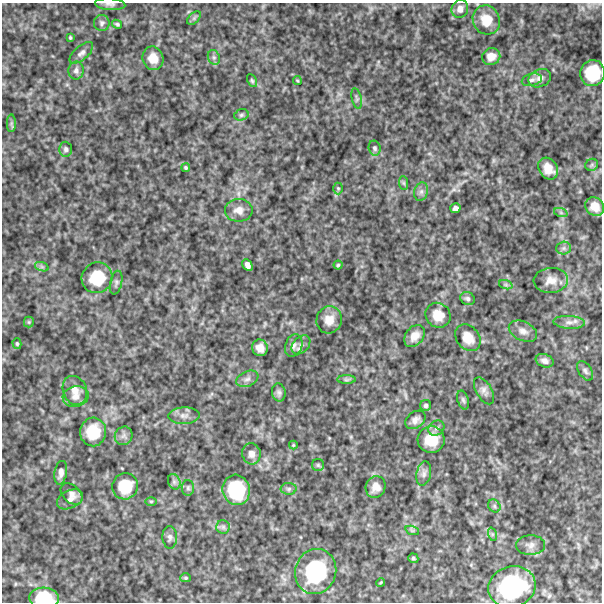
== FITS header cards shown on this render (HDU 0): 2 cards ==
NAXIS1  =                  600
NAXIS2  =                  600

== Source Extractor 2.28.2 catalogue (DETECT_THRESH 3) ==
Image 600 x 600 px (HDU 0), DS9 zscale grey, 1 PNG px = 1 image px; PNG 604 x 604 px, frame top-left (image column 1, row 600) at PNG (2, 3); each listed source drawn as its Kron ellipse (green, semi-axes under 4 px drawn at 4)
Background 514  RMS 130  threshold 381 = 3 sigma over >= 5 px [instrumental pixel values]
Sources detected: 94; all 94 listed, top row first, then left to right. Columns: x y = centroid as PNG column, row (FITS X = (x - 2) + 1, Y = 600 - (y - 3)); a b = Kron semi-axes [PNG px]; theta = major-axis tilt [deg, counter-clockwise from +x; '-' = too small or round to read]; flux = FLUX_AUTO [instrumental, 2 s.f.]
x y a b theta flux
110 4 15 6 -4 30000
460 9 9 8 - 53000
194 18 8 5 46 17000
486 20 15 13 -64 140000
102 23 8 8 - 26000
117 24 5 4 - 13000
70 38 3 3 - 10000
81 53 14 7 41 39000
214 57 8 6 -69 23000
491 57 9 8 - 68000
153 58 12 10 -72 100000
76 71 9 7 86 33000
593 73 13 12 - 320000
540 78 12 9 22 47000
532 80 10 6 14 29000
252 81 7 4 -63 14000
297 81 4 3 - 7800
357 98 10 5 -77 19000
241 115 7 5 16 17000
11 123 9 4 90 19000
375 148 7 6 - 19000
66 149 7 6 - 23000
592 165 6 6 - 17000
186 168 4 4 - 12000
548 169 12 9 -54 98000
404 183 7 4 -88 13000
338 188 6 5 - 13000
421 192 9 7 75 31000
595 207 10 8 -46 87000
455 208 5 4 - 33000
239 210 14 11 0 70000
561 213 7 4 -19 15000
564 248 7 6 - 26000
247 265 6 4 -61 40000
338 265 4 4 - 11000
42 267 7 4 -18 17000
97 278 16 15 - 290000
551 280 17 12 5 86000
116 283 12 6 78 25000
506 285 7 4 -19 16000
468 298 7 6 - 22000
438 315 13 12 - 110000
329 320 13 12 - 95000
29 322 5 5 - 10000
569 322 16 6 -4 49000
523 331 15 9 -26 55000
414 336 12 9 51 73000
468 338 14 11 -51 110000
17 344 5 4 - 12000
294 345 11 8 69 43000
301 345 11 7 46 37000
260 348 8 7 - 68000
545 361 9 6 -19 35000
585 371 11 6 -56 28000
247 379 11 7 24 39000
346 380 9 4 0 17000
75 390 15 12 -67 79000
484 391 15 7 -59 43000
279 392 9 7 -78 26000
76 397 13 10 14 60000
463 400 10 5 -74 20000
426 405 5 5 - 21000
184 416 16 8 2 51000
415 420 11 8 38 43000
436 428 8 7 - 31000
93 432 14 13 - 250000
124 436 9 8 - 37000
431 440 13 13 - 200000
293 445 4 4 - 8100
251 454 10 9 - 49000
318 465 6 6 - 16000
61 473 12 6 81 42000
424 474 12 7 79 37000
174 482 8 6 -70 25000
125 486 13 12 - 240000
376 487 11 10 - 62000
188 488 8 6 -89 22000
289 489 8 6 2 21000
236 490 15 13 -75 460000
71 494 13 8 -44 49000
70 499 14 9 26 54000
151 501 6 4 0 10000
494 506 7 5 -48 21000
223 527 7 6 - 24000
412 530 7 4 -19 15000
492 534 7 4 -72 14000
170 537 11 7 -88 31000
531 545 14 10 2 55000
413 558 5 4 - 15000
316 571 23 20 73 720000
186 578 5 4 - 13000
381 582 4 3 - 8100
512 587 24 20 15 910000
44 598 15 10 -5 310000
At the frame edge (FLAGS 8, measured only in part): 2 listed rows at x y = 110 4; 44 598